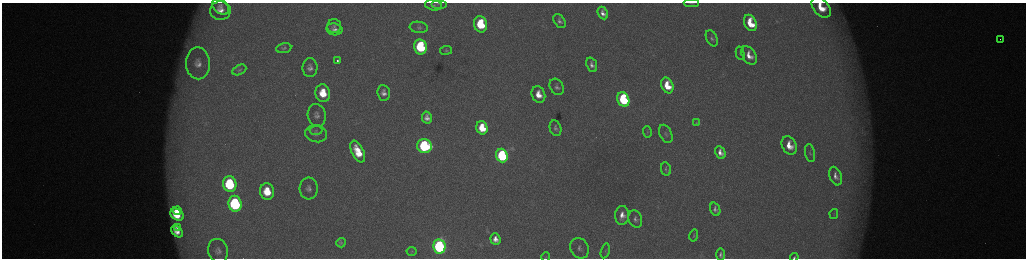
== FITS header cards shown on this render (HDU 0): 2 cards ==
NAXIS1  =                 2048 /fastest changing axis
NAXIS2  =                  512 /next to fastest changing axis

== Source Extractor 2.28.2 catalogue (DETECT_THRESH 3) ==
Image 2048 x 512 px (HDU 0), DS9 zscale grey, zoomed out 1/2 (1 PNG px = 2 x 2 image px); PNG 1028 x 260 px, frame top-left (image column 1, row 511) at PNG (2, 3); each listed source drawn as its Kron ellipse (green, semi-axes under 4 px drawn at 4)
Background 173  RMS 1.9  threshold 5.79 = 3 sigma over >= 5 px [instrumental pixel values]
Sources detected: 75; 4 cannot appear on this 1/2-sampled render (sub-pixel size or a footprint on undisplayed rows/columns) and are neither listed nor drawn; the other 71 listed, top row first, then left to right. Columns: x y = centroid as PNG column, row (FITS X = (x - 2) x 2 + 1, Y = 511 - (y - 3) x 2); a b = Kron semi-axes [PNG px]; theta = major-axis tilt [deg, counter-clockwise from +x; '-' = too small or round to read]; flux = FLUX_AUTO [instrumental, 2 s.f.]
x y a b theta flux
439 3 8 3 0 740
691 3 7 2 -1 530
434 5 8 5 -9 1300
221 7 10 6 -41 2000
821 7 12 7 -49 10000
220 11 10 9 - 4100
603 13 6 4 -63 2500
560 21 8 5 -56 1400
750 23 8 6 -65 12000
481 24 8 6 -77 24000
334 26 7 7 - 1300
419 27 9 5 -7 1400
334 29 8 6 -11 2000
712 38 8 5 -64 1200
1000 39 2 1 - 230
420 47 7 6 - 38000
284 48 8 5 10 1000
446 50 6 4 8 660
740 53 7 3 -77 570
749 55 10 6 -58 4700
337 60 2 2 - 2600
198 63 16 12 -88 6000
592 65 7 5 -68 1800
310 68 9 7 89 2200
239 70 7 5 27 880
667 85 8 6 -65 9900
557 87 9 6 -60 1600
323 93 9 7 -80 11000
384 93 8 6 -82 2500
538 95 8 6 -70 6000
623 99 7 6 - 42000
317 115 11 9 -78 2900
427 118 6 5 - 2300
696 123 4 3 - 330
482 128 7 5 -73 11000
556 128 8 5 -70 1300
316 130 6 4 6 1000
647 132 6 3 -86 520
316 134 11 8 -11 2600
666 134 9 6 -64 1200
789 145 9 7 -62 6700
424 146 7 7 - 59000
358 151 11 6 -64 11000
720 152 6 5 - 3000
810 153 9 5 -79 1000
502 156 7 5 -70 51000
666 169 7 5 -79 910
835 176 10 6 -69 2300
230 184 8 6 -79 36000
309 189 11 9 -86 2800
267 191 8 7 - 12000
235 204 8 6 -79 62000
715 209 7 5 -69 1400
177 211 4 3 - 4400
834 214 5 2 - 300
177 215 7 5 -35 11000
622 215 9 7 84 3900
635 219 9 6 -71 1700
177 227 4 3 - 1400
177 232 7 4 -40 3500
694 236 6 3 76 450
495 239 6 5 - 3000
341 243 5 4 - 640
439 246 7 6 - 130000
579 248 11 9 -58 2800
218 251 12 9 -73 3200
412 251 5 4 - 470
605 251 8 3 76 740
721 255 6 4 89 1100
546 257 5 2 - 270
794 257 4 3 - 590
At the frame edge (FLAGS 8, measured only in part): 4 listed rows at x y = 439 3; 691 3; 821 7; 794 257
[4 sub-pixel or undisplayed-footprint detections neither listed nor drawn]